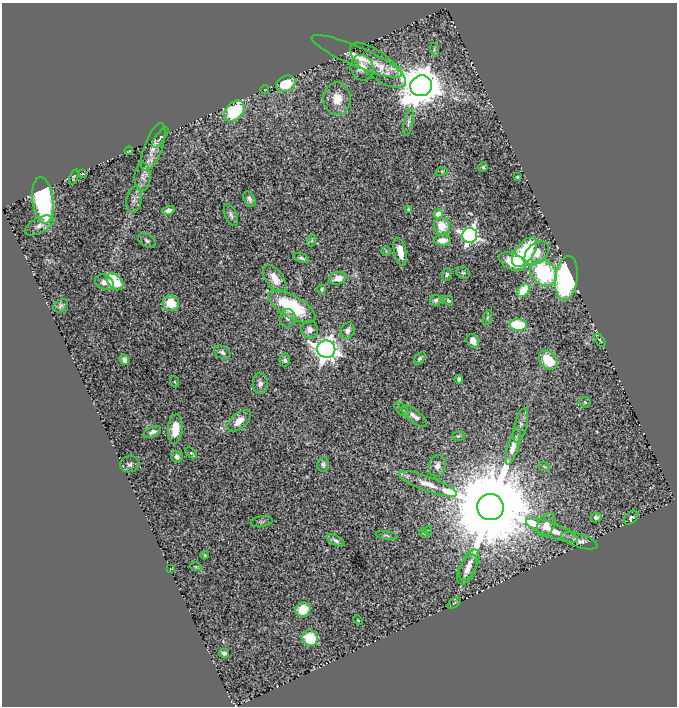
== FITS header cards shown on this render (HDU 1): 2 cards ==
NAXIS1  =                  675
NAXIS2  =                  704

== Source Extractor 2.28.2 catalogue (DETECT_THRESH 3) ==
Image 675 x 704 px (HDU 1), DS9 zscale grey, 1 PNG px = 1 image px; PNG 679 x 708 px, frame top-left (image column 1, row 704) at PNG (2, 3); each listed source drawn as its Kron ellipse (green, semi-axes under 4 px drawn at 4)
Background 1.62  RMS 0.047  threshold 0.142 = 3 sigma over >= 5 px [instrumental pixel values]
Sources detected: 106; all 106 listed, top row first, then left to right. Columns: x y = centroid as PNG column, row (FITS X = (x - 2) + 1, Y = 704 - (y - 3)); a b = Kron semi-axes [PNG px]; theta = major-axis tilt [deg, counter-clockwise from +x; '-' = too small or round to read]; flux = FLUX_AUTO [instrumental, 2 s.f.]
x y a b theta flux
434 49 6 4 -74 4.6
357 56 49 9 -23 66
378 65 33 13 -37 69
362 68 13 11 -67 36
286 84 10 7 29 91
421 86 11 10 - 11000
265 89 4 2 - 1.5
337 99 16 13 -83 54
234 111 12 8 48 180
408 122 14 4 80 11
160 137 12 4 54 7.9
153 147 25 9 70 33
129 151 4 2 - 2.4
483 167 5 5 - 4.6
442 171 6 4 17 3.8
83 174 3 2 - 2.3
74 177 8 3 69 3.4
143 177 14 8 88 18
517 177 3 3 - 5.3
249 199 8 5 -57 11
43 200 23 10 -83 410
134 200 13 7 79 16
408 209 3 2 - 3.3
168 210 6 4 18 14
438 214 4 4 - 31
231 215 11 6 -66 11
39 225 16 7 27 19
442 226 8 8 - 59
470 235 7 7 - 1200
312 240 6 4 72 4.2
443 240 8 5 3 29
147 241 10 6 -35 9.3
386 251 4 4 - 3.2
400 252 14 6 -77 36
524 252 17 9 53 230
537 253 14 9 41 38
301 258 8 4 -20 7.1
512 262 14 8 -25 89
463 273 7 5 -34 6.3
544 273 14 11 -41 300
447 274 7 5 75 6
338 278 9 6 15 32
566 278 22 11 83 570
275 279 16 8 -54 42
104 282 9 7 -27 23
115 282 10 7 -45 100
322 289 4 3 - 4.2
523 290 7 5 54 96
436 300 6 5 - 9.3
448 300 5 3 - 4.5
171 303 8 7 - 82
61 306 8 5 41 9
292 307 26 11 -30 230
288 318 9 8 - 13
487 318 8 3 71 4.8
518 325 9 6 -5 150
309 329 9 8 - 21
347 330 8 7 - 14
600 340 7 3 -57 3.2
473 341 7 5 -61 22
326 349 9 8 - 2600
222 352 9 6 -30 9
420 359 7 4 49 6.9
124 360 5 4 - 9.9
285 360 6 5 - 7
548 360 11 8 -44 95
459 379 4 3 - 6.9
175 382 5 3 - 2.8
260 384 10 7 -86 16
585 402 5 5 - 4.7
402 410 9 5 -43 6.9
414 416 15 6 -38 20
239 421 14 7 41 37
520 425 18 6 75 16
175 429 14 7 86 52
152 432 9 5 24 11
458 436 6 5 - 5
513 446 19 5 73 28
191 453 7 4 -44 4.1
177 457 6 5 - 11
129 464 9 8 - 10
323 465 7 6 - 9.1
437 466 11 8 79 18
544 466 6 3 -20 3.9
428 484 30 7 -20 46
490 507 13 13 - 93000
596 517 5 5 - 9
631 518 8 5 44 5.4
262 522 11 5 9 7.1
546 525 12 8 59 31
428 530 4 3 - 2.3
552 530 27 7 -21 49
424 533 5 4 - 3.5
386 536 11 4 -9 5.2
336 540 10 4 -27 9.8
579 541 19 7 -18 19
205 555 4 4 - 3.2
469 565 17 8 64 26
196 567 6 3 -18 3.8
171 569 2 2 - 2.3
467 569 16 8 65 24
454 603 7 3 36 3.9
303 609 7 7 - 79
358 620 5 3 - 2.4
310 638 8 7 - 83
224 653 5 3 - 8.4